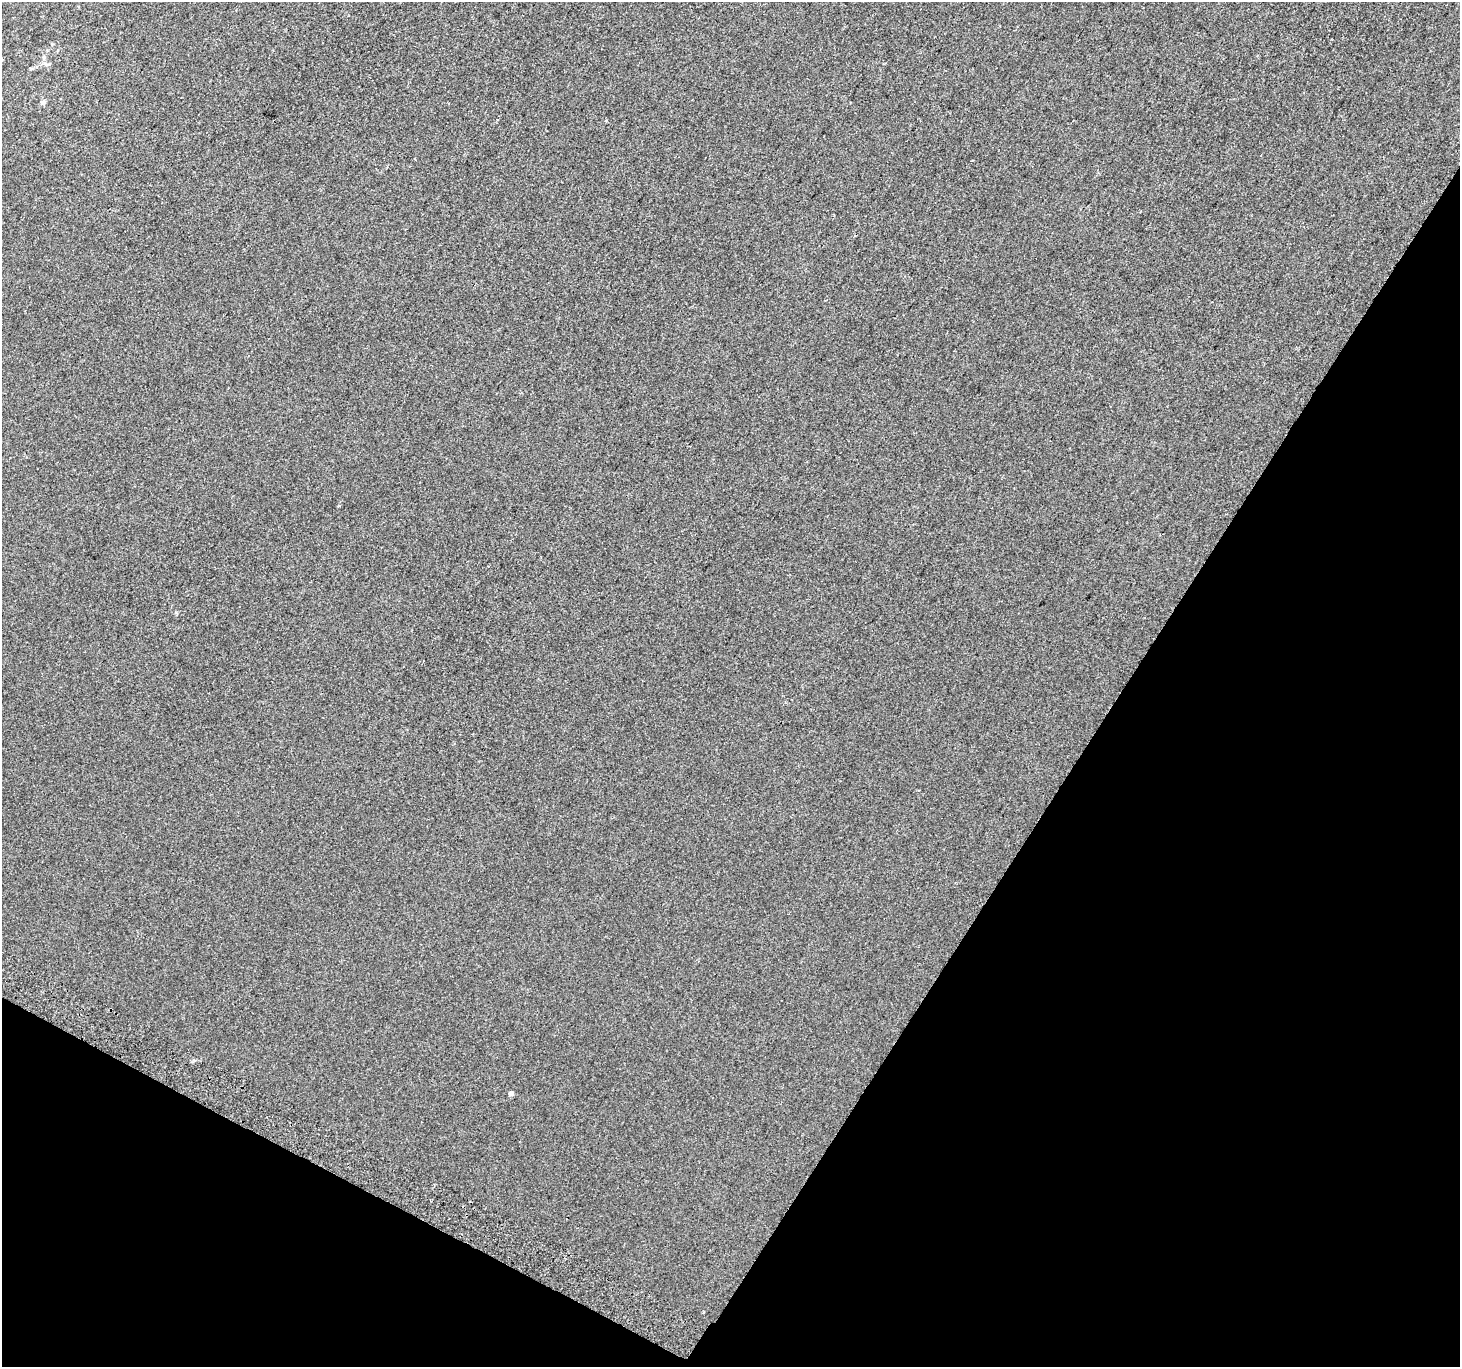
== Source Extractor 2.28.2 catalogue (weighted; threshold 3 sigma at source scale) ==
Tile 15 of 4 x 4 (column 3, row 4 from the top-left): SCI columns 2947-4404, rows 301-1665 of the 5888 x 5996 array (HDU 1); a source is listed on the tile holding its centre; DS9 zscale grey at full resolution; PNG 1462 x 1369 px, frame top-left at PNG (2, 2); no overlay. Shown black and unused: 30% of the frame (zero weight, under 2 of 3 exposures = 2% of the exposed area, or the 3 px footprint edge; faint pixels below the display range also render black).
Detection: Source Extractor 2.28.2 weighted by HDU 2 'WHT'; one run over the whole footprint, this tile lists its part. Background 2.98e-04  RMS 0.0073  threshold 0.0327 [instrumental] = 3 sigma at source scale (4.5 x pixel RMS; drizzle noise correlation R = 1.50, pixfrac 1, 0.0396/0.0396 arcsec/px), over >= 5 px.
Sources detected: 4; all 4 listed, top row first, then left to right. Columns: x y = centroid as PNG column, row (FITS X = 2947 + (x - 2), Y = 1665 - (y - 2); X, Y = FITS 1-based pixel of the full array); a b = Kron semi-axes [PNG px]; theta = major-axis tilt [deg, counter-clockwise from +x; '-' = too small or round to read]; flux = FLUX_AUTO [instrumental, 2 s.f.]
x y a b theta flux
44 57 7 5 -71 1.5
43 102 7 5 22 1.6
511 1093 6 5 - 1.8
703 1312 2 2 - 0.58